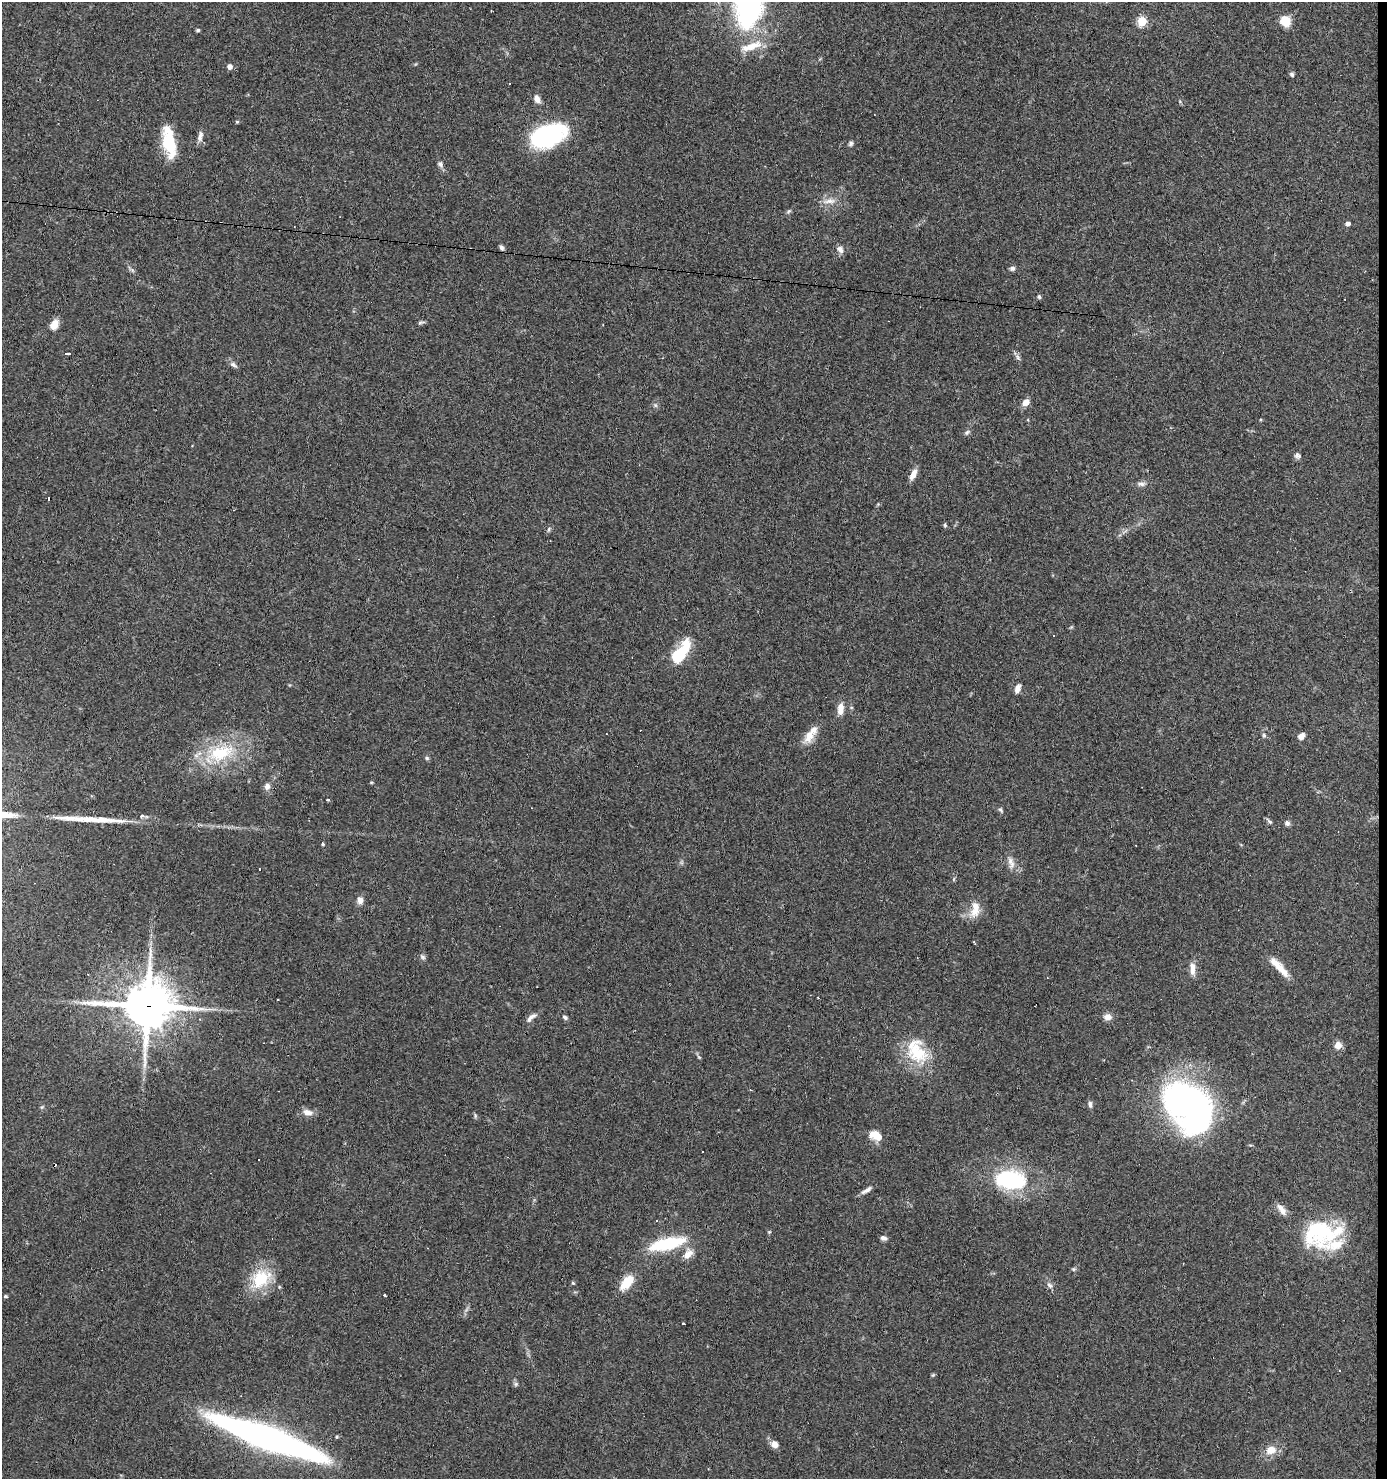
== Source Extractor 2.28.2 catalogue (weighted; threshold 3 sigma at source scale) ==
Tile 6 of 3 x 3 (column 3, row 2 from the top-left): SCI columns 2871-4255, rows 1477-2953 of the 4453 x 4429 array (HDU 1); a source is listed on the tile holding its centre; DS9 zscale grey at full resolution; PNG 1389 x 1481 px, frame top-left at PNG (2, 2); no overlay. Shown black and unused: <1% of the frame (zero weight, under 3 of 4 exposures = <1% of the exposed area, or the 3 px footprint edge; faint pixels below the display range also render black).
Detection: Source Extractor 2.28.2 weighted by HDU 2 'WHT'; one run over the whole footprint, this tile lists its part. Background 0.0606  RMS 0.0051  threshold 0.0229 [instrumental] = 3 sigma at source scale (4.5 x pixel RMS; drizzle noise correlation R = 1.50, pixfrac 1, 0.05/0.05 arcsec/px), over >= 5 px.
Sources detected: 113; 3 inside a brighter object's white glare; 11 cosmic-ray / hot-pixel residue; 1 long thin detection or spike segment (spike, bleed or trail) — not listed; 6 inside a brighter listed object's ellipse — not listed separately; the other 92 listed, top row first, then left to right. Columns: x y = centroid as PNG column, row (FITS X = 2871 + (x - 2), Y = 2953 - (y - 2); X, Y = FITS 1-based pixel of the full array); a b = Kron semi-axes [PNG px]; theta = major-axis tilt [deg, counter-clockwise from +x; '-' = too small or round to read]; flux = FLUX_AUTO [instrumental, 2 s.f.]
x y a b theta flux
748 3 57 30 88 130
1142 21 5 5 - 34
1285 21 9 8 - 9.8
198 30 5 4 - 0.7
230 67 5 5 - 2.5
1292 74 6 5 - 0.95
537 99 11 7 -64 2.7
237 122 4 4 - 0.6
548 135 34 20 22 62
200 136 14 6 80 2.3
851 143 7 5 47 1
169 144 31 14 -74 19
440 164 8 7 - 1.4
829 201 20 6 7 3.5
789 211 7 4 32 0.81
1348 223 5 4 - 2
502 248 7 5 -57 1.2
840 249 10 7 -51 2.3
1012 268 7 5 17 1.3
132 270 7 5 -45 0.99
1039 297 5 4 - 1
421 323 11 3 17 0.94
54 325 11 8 63 5.3
67 354 5 3 - 7.1
1018 357 11 5 -59 1.4
233 365 10 6 -35 1.6
1026 402 7 6 - 4.3
1261 420 4 3 - 0.47
967 433 8 5 49 1.1
1297 455 8 7 - 1.4
913 474 13 6 63 4
1141 484 12 6 -8 1.9
945 525 6 5 - 0.73
549 529 7 5 61 0.99
680 653 27 11 57 24
1017 689 10 6 72 2.9
840 709 14 7 84 4.7
1264 735 6 5 - 0.86
809 736 20 12 62 6.2
1301 736 7 6 - 2.9
220 753 41 22 20 30
427 758 5 5 - 0.81
267 786 8 7 - 2.4
328 800 3 3 - 1.3
1000 810 7 5 -40 0.88
142 816 5 4 - 1.3
1269 821 10 5 -44 1.1
1287 823 6 6 - 1.7
323 844 6 4 -72 0.69
1011 862 19 8 -71 3.6
260 869 3 3 - 0.99
360 900 9 8 - 2.5
975 909 23 11 80 6.7
974 942 5 2 - 0.45
422 957 8 6 -39 1.2
1192 969 17 7 -87 3.9
1281 969 27 9 -49 7.8
818 998 3 2 - 0.87
278 999 3 3 - 2
147 1006 17 15 3 1900
565 1017 7 5 -24 1.1
1108 1017 9 8 - 3.2
531 1018 17 6 41 2.5
1338 1045 8 7 - 3.7
916 1051 35 24 -63 23
1090 1104 9 5 -80 1.5
1188 1104 49 38 -34 200
308 1112 13 8 -11 3.4
475 1116 7 4 90 0.74
876 1135 14 8 -22 8.2
1010 1179 36 23 -10 44
866 1190 17 5 33 2.2
1320 1229 58 22 -10 33
769 1232 5 4 - 0.59
883 1238 7 5 -24 1.7
667 1244 40 12 12 30
688 1254 15 9 53 4.5
1073 1269 6 5 - 0.75
261 1278 30 21 41 19
627 1282 18 10 49 11
573 1283 5 4 - 0.55
1049 1285 10 6 -56 1.8
384 1295 3 3 - 1
5 1296 5 3 - 0.78
683 1324 3 3 - 1
1340 1370 3 3 - 0.48
933 1375 5 5 - 0.59
516 1384 6 5 - 0.92
261 1435 96 17 -20 270
337 1437 4 4 - 0.63
775 1444 10 8 -42 3
1271 1450 12 10 16 5.9
Overlapping masked pixels (flux is a lower limit): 1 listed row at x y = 147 1006
Isophote crosses this tile's border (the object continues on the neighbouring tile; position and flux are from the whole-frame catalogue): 1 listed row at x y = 748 3